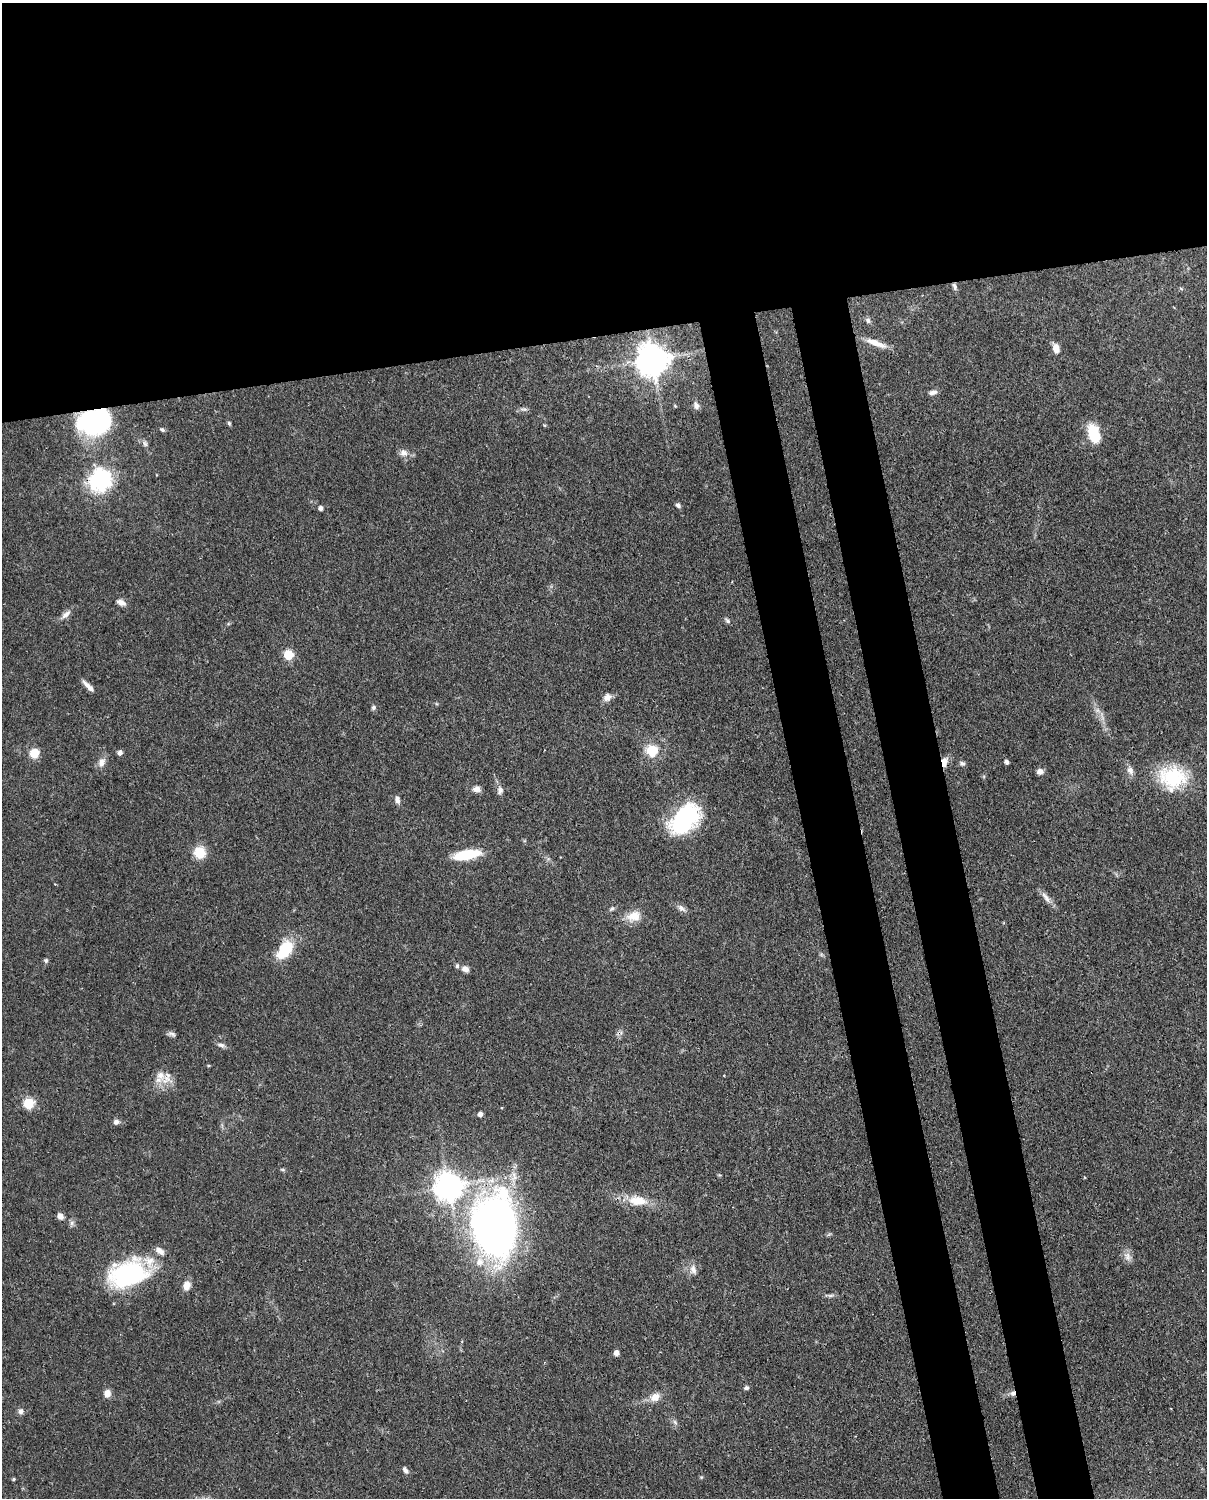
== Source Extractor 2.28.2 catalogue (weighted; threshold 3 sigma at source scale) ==
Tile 2 of 4 x 3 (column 2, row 1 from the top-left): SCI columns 1294-2498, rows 3259-4754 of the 4999 x 4907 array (HDU 1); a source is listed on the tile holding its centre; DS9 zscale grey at full resolution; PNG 1209 x 1500 px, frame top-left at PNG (2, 3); no overlay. Shown black and unused: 30% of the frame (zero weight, under 3 of 4 exposures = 7% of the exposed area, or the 3 px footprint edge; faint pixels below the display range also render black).
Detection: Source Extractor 2.28.2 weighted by HDU 2 'WHT'; one run over the whole footprint, this tile lists its part. Background 0.0857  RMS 0.0039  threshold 0.0174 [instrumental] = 3 sigma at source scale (4.5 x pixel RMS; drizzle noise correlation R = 1.50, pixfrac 1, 0.05/0.05 arcsec/px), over >= 5 px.
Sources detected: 78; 1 cosmic-ray / hot-pixel residue — not listed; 3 inside a brighter listed object's ellipse — not listed separately; the other 74 listed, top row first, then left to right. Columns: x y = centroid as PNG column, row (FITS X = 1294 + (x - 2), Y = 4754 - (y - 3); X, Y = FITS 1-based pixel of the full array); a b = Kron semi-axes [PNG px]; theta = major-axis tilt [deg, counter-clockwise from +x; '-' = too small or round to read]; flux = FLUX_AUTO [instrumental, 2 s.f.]
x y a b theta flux
954 286 9 5 -69 1.1
868 320 7 6 - 1.1
876 343 30 7 -20 4.7
1056 348 9 7 -80 3.1
652 360 9 9 - 760
933 392 10 6 17 1.6
696 405 9 6 -61 1.3
675 406 4 4 - 0.34
524 409 10 4 -4 0.93
94 421 30 21 8 62
229 423 6 4 -47 0.56
162 430 6 4 -39 0.69
1094 433 18 10 -70 14
145 444 8 6 -73 1
404 453 10 9 - 2.3
100 480 9 9 - 140
678 505 6 5 - 0.96
321 508 5 5 - 1.4
121 602 11 7 -25 2
66 614 14 7 41 2.1
727 621 8 5 -46 0.86
288 655 5 5 - 20
88 686 18 5 -44 2.3
607 697 11 8 37 2.4
373 707 6 5 - 0.73
652 750 6 6 - 19
120 752 6 5 - 1.2
34 753 9 8 - 6.3
102 762 14 8 72 2.4
944 762 12 7 83 2.8
1007 762 4 4 - 1.1
962 763 7 6 - 0.91
1130 770 11 8 -74 2
1040 771 7 6 - 1.8
1173 777 34 28 -8 24
477 789 9 7 -1 2
500 790 12 8 80 1.6
397 800 11 6 -80 1.5
685 818 30 20 50 47
199 852 9 9 - 10
466 855 27 9 10 14
1046 898 19 6 -57 2.4
612 908 7 5 52 0.72
681 908 12 6 -33 1.7
634 916 18 13 10 5.6
285 950 19 12 53 16
46 960 6 5 - 0.72
457 966 6 5 - 0.76
465 969 8 6 -27 2.2
172 1034 12 5 -13 1.1
221 1045 9 6 -15 1.2
160 1075 15 12 -76 4.6
29 1103 5 5 - 27
480 1114 4 4 - 1.5
116 1122 7 6 - 1.4
282 1169 6 4 -19 0.5
449 1186 9 8 - 530
638 1201 28 12 -5 8.1
60 1216 7 6 - 2.2
72 1223 7 5 89 0.98
495 1227 60 41 -83 210
1127 1256 13 8 -70 2.3
693 1270 13 8 -71 2.2
128 1274 45 27 16 46
187 1286 10 7 66 3.5
831 1295 7 4 19 0.75
616 1353 5 4 - 2.2
746 1388 7 5 9 0.78
107 1393 9 8 - 2.5
655 1397 14 10 46 3.3
21 1411 8 7 - 1.3
675 1422 8 4 -53 0.82
405 1470 9 5 -50 1.1
13 1479 5 4 - 0.48
Overlapping masked pixels (flux is a lower limit): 4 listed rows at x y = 954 286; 94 421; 100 480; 944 762